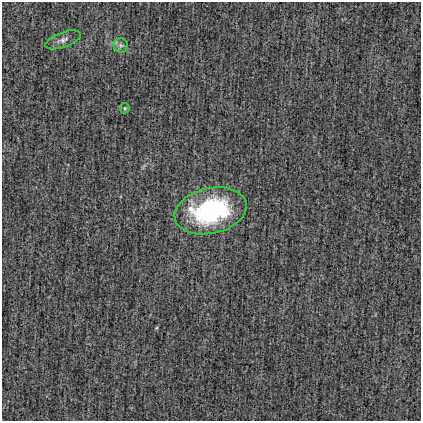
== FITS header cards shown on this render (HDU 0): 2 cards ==
NAXIS1  =                  419
NAXIS2  =                  419

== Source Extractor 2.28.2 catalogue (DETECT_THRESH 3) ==
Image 419 x 419 px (HDU 0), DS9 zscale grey, 1 PNG px = 1 image px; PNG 423 x 423 px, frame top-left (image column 1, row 419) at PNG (2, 2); each listed source drawn as its Kron ellipse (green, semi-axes under 4 px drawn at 4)
Background 4.82e-04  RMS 0.024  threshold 0.0727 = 3 sigma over >= 5 px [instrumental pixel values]
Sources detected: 4; all 4 listed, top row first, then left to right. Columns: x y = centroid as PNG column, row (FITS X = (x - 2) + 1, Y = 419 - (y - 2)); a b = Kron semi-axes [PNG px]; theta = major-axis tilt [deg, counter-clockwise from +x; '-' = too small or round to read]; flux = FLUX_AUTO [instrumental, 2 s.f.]
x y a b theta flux
63 40 19 7 20 9.4
121 45 7 7 - 5.1
125 108 5 5 - 2.2
211 211 36 22 13 210